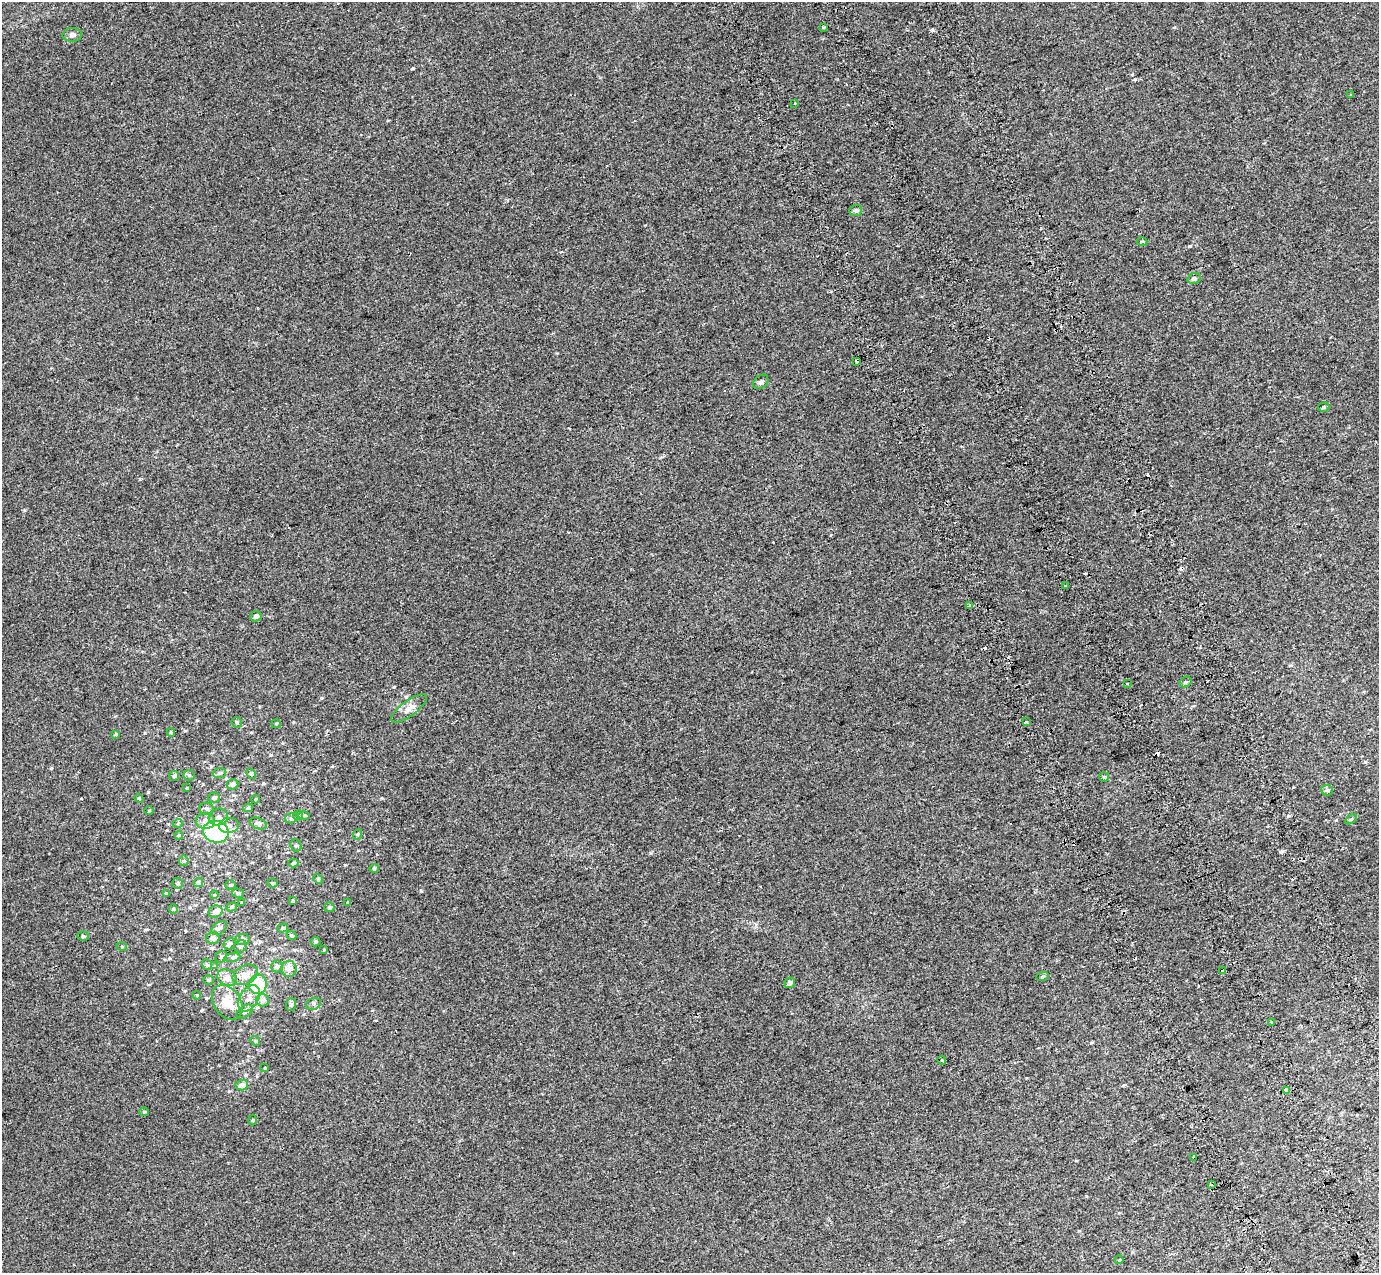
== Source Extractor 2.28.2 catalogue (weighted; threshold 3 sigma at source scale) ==
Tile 6 of 4 x 4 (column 2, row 2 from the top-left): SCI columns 1480-2856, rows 2767-4037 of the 5712 x 5475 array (HDU 1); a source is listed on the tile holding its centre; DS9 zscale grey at full resolution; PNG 1381 x 1275 px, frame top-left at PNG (2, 2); each listed source drawn as its Kron ellipse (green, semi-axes under 4 px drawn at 4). Shown black and unused: <1% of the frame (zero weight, under 2 of 3 exposures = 6% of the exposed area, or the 3 px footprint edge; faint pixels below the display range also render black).
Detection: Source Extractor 2.28.2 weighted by HDU 2 'WHT'; one run over the whole footprint, this tile lists its part. Background 0.00395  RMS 0.007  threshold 0.0313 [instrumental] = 3 sigma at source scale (4.5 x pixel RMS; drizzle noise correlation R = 1.50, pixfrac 1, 0.0396/0.0396 arcsec/px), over >= 5 px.
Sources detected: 128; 16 cosmic-ray / hot-pixel residue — neither listed nor drawn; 4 inside a brighter listed object's ellipse — not listed separately; the other 108 listed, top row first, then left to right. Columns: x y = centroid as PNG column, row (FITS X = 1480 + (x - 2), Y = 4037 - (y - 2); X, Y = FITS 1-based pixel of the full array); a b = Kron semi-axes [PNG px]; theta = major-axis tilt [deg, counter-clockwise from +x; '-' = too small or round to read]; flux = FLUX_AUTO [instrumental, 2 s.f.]
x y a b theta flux
824 27 4 3 - 1.1
72 35 9 7 2 2.4
1351 95 3 3 - 3.2
794 103 3 3 - 0.89
856 210 6 5 - 1.7
1142 241 5 3 - 0.76
1194 279 6 5 - 1.7
857 361 3 3 - 4.3
761 382 8 6 39 1.6
1324 407 6 4 16 0.88
1065 586 3 3 - 1.4
970 605 4 3 - 1
256 616 5 5 - 2.1
1185 682 6 5 - 1.4
1127 684 3 2 - 0.54
409 708 21 7 36 5.3
237 722 6 5 - 0.87
1027 722 3 3 - 15
276 724 5 4 - 0.71
171 733 4 4 - 0.66
116 734 4 3 - 0.68
219 773 6 5 - 1.4
251 774 6 4 -62 0.89
189 775 6 5 - 1.1
174 776 5 5 - 0.89
1104 777 5 5 - 0.74
232 784 6 5 - 2.8
187 788 3 3 - 0.61
1327 790 6 5 - 1.2
139 798 4 4 - 0.73
214 798 6 5 - 1.5
255 799 4 3 - 0.49
248 808 5 4 - 1.4
207 809 7 6 - 1.5
149 811 5 3 - 0.54
298 815 5 4 - 0.96
304 815 6 4 -1 0.78
218 817 10 8 19 3
292 818 7 5 16 1.3
1351 819 6 3 35 0.76
205 821 9 8 - 4.1
178 823 5 3 - 0.55
258 824 9 5 -22 1.8
229 825 10 7 7 3.5
216 832 13 11 -13 69
358 834 5 3 - 0.69
179 835 4 4 - 0.66
296 845 6 5 - 1.3
184 861 5 5 - 0.96
293 863 5 4 - 0.99
374 868 5 4 - 0.81
318 879 5 4 - 0.79
178 883 5 5 - 1.2
198 883 5 4 - 2.4
272 883 5 4 - 1
230 885 5 4 - 0.78
166 893 4 3 - 0.81
238 893 6 4 -16 1.3
214 895 4 3 - 0.49
293 901 3 3 - 0.79
242 902 3 2 - 0.48
348 903 3 2 - 0.67
232 907 5 4 - 0.91
329 907 5 4 - 1.3
173 909 4 4 - 0.67
215 912 7 6 - 3.3
219 928 9 5 37 1.8
283 928 5 4 - 1.2
83 936 5 4 - 1
292 936 5 4 - 1
213 938 7 6 - 1.8
242 939 7 5 4 1.4
316 942 5 4 - 0.97
229 944 6 5 - 1.2
241 946 6 6 - 1.4
122 947 5 3 - 0.62
324 950 3 3 - 0.55
221 957 6 5 - 1.1
232 957 8 4 9 1.2
207 965 5 4 - 0.94
215 966 4 4 - 0.61
277 966 6 6 - 1.5
289 969 8 7 - 4.5
1223 971 3 3 - 1.7
245 975 13 9 28 6.3
1042 977 6 4 18 0.91
227 978 10 8 -28 4
208 980 5 4 - 0.83
790 983 5 5 - 2.1
258 984 10 9 - 29
197 995 4 4 - 0.61
249 998 14 9 58 5.6
262 1000 6 6 - 3.5
227 1002 19 13 -56 14
314 1004 7 6 - 1.6
291 1005 6 5 - 1.4
245 1012 9 5 37 1.9
1272 1023 3 3 - 0.84
255 1041 5 4 - 0.91
942 1060 4 4 - 1.2
265 1068 3 3 - 0.62
242 1085 6 5 - 4.4
1286 1090 4 3 - 2.9
144 1112 5 4 - 0.79
253 1120 5 3 - 0.64
1194 1158 4 3 - 4.6
1211 1184 3 3 - 1.2
1119 1260 4 3 - 0.55
Overlapping masked pixels (flux is a lower limit): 1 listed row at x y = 1194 1158
Unlisted compact peaks at least as high as the median listed source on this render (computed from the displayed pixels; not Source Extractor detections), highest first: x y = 413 68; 421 891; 1135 79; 51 768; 1365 762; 25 510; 651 853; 1174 27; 140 479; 1336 820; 145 733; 1288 816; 263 783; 271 755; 293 722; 169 958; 1123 1085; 1091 1043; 345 865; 393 687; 569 428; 645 225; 1076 1161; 557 353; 81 798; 115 716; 382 798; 186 931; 251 732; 507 200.